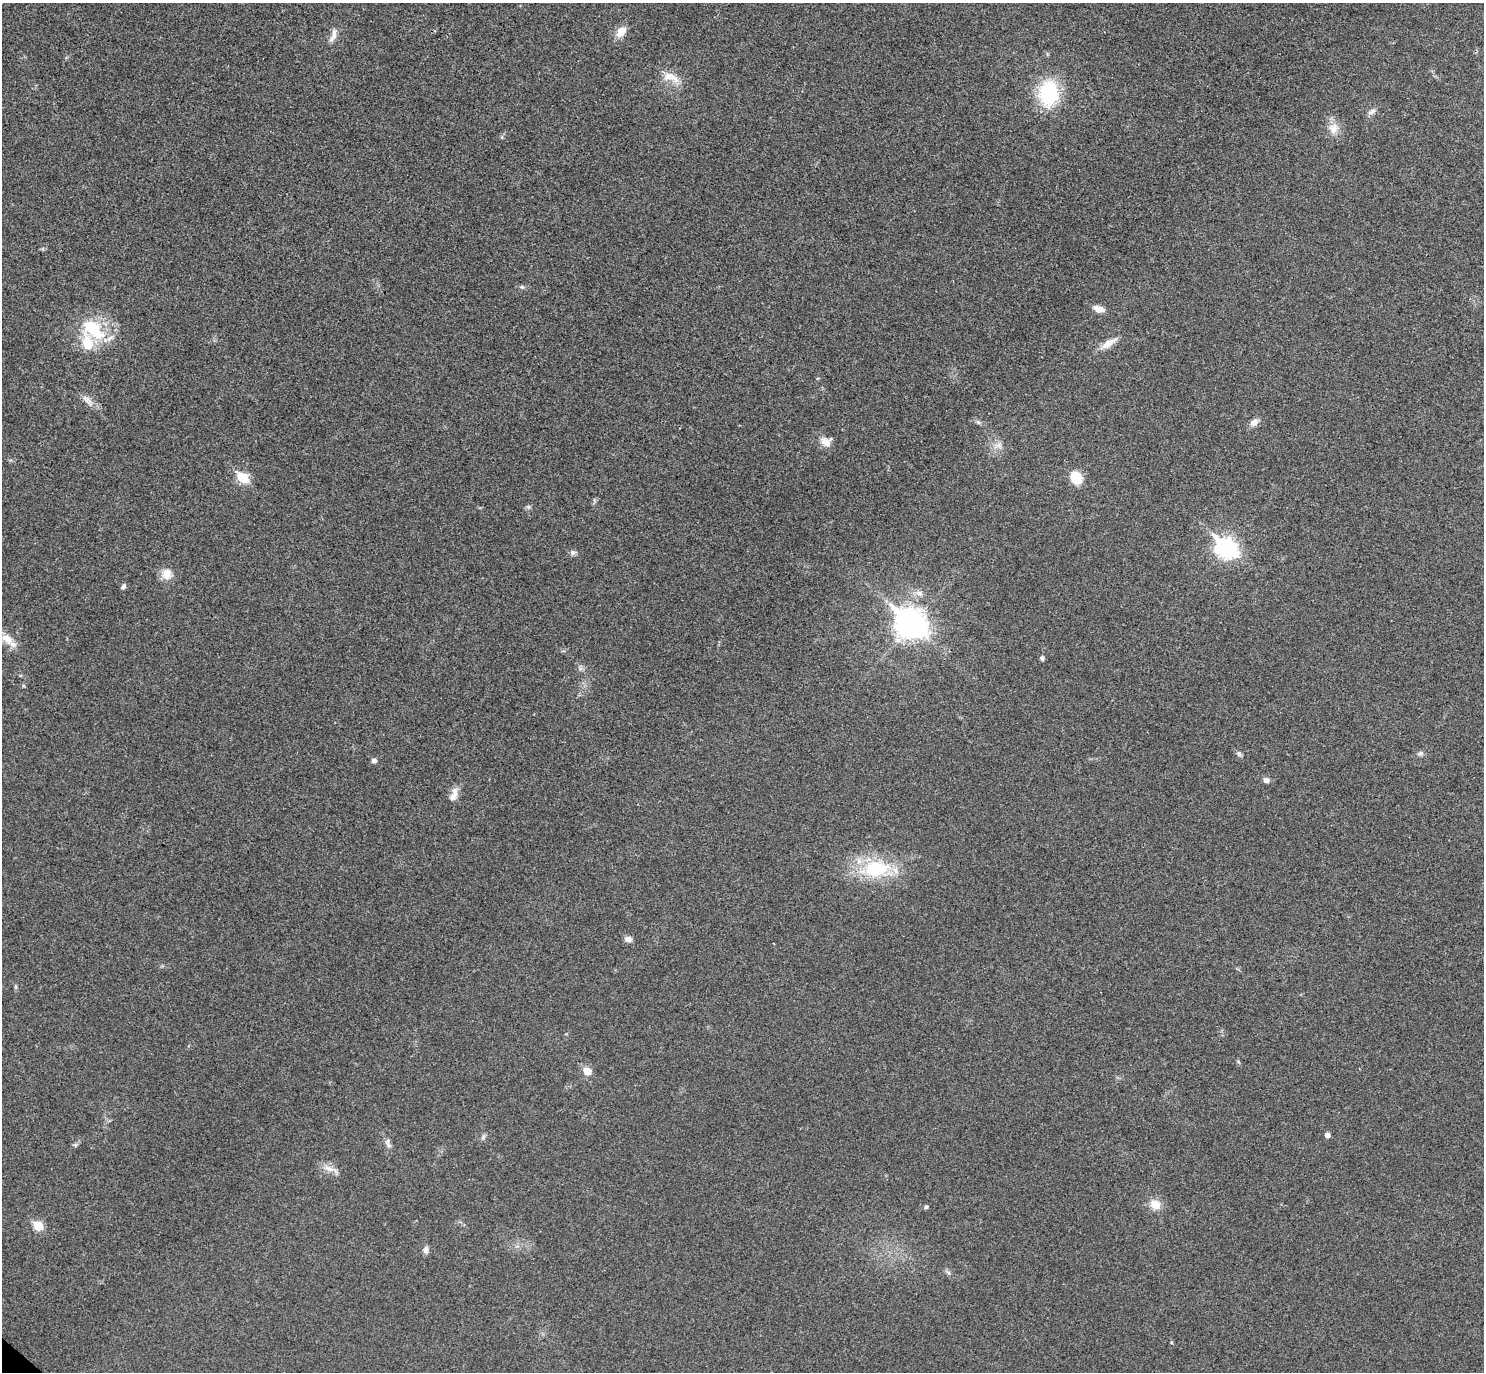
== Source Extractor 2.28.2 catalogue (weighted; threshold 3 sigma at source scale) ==
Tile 10 of 4 x 4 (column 2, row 3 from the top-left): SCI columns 1524-3005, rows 1571-2940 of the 6013 x 6020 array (HDU 1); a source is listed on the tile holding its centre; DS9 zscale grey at full resolution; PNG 1486 x 1374 px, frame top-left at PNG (2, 3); no overlay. Shown black and unused: <1% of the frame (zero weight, under 3 of 4 exposures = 6% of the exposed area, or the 3 px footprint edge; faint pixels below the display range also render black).
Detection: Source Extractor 2.28.2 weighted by HDU 2 'WHT'; one run over the whole footprint, this tile lists its part. Background 0.0295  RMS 0.0047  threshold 0.0214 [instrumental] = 3 sigma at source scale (4.5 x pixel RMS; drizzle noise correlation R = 1.50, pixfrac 1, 0.05/0.05 arcsec/px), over >= 5 px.
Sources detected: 43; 1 inside a brighter listed object's ellipse — not listed separately; the other 42 listed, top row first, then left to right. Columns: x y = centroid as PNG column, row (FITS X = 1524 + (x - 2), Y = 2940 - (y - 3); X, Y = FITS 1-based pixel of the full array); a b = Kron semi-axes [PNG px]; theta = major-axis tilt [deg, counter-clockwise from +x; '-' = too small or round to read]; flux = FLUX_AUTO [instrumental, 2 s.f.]
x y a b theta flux
621 32 16 10 48 4.7
333 36 21 7 70 3.2
671 77 26 11 -19 6.5
1049 93 33 24 86 27
1372 112 13 6 30 1.7
1333 129 14 12 79 5.2
522 287 6 5 - 0.85
1098 309 14 7 -17 3.5
93 329 37 19 -42 23
1108 343 25 8 32 4.6
87 400 19 7 -46 3.2
978 422 7 4 -19 0.9
1254 422 12 8 37 2.6
826 442 15 12 -35 4.1
243 478 6 5 - 27
1076 478 11 9 -63 12
1226 548 10 8 -40 230
573 553 8 6 24 1.2
167 574 15 13 87 4.9
123 586 7 5 70 1.2
920 593 9 8 - 2.2
911 624 12 9 -39 620
7 639 20 10 -40 6.1
1042 658 4 4 - 1.4
1420 753 9 5 21 1.2
1239 754 8 6 -58 1.1
374 761 5 4 - 1.7
1266 780 8 6 -31 1.7
453 795 21 8 69 3.9
876 869 38 23 7 30
628 939 9 7 -7 2.1
587 1071 6 6 - 7.4
1327 1135 5 5 - 2.1
483 1137 8 4 46 1
75 1145 7 4 71 0.78
389 1145 10 6 -52 1.6
329 1168 18 7 -27 3.7
1155 1205 12 10 -20 6.3
926 1207 5 4 - 0.99
38 1226 6 5 - 17
426 1250 10 6 83 1.9
948 1273 7 4 -44 0.99